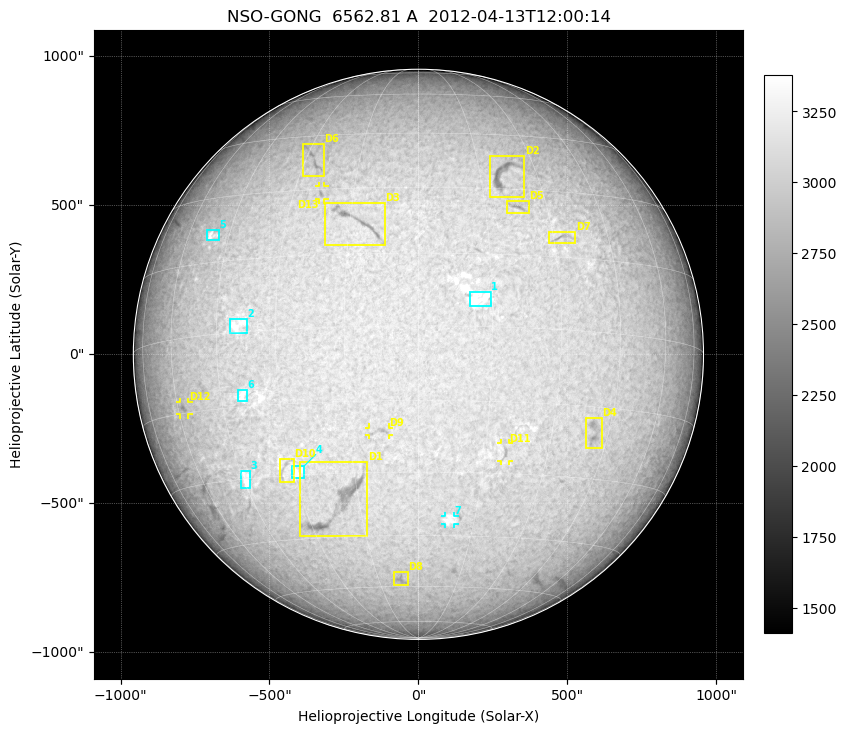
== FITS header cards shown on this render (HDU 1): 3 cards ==
TELESCOP= 'NSO-GONG'           / NSO/GONG Network
WAVELNTH=             6562.808 / [A] exact wavelength of obs
DATE-OBS= '2012-04-13T12:00:14' / Observation start date and time (UTC)

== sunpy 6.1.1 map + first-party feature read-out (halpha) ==
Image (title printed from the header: NSO-GONG  6562.81 A  2012-04-13T12:00:14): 2048 x 2048 px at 1.06 arcsec/px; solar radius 957 arcsec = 900 px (full disc in frame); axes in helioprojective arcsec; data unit not stated in the header (colour bar unlabelled)
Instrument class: HALPHA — H-alpha (6563 A) chromospheric image
Bright regions (plage): reference = the median radial profile (limb darkening/brightening removed); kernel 17 px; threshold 5 sigma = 196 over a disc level ~3025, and >= 1.075x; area >= 63 px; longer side >= 22 px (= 23 arcsec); searched inside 0.97 R_sun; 9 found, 7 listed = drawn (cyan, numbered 1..; 1 of them under ~29 arcsec drawn as corner ticks so the feature stays visible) (cap 20 boxes per figure: the strongest are kept; on H-alpha dark features outrank plage below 1.2x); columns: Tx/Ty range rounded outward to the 5 arcsec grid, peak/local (2 s.f.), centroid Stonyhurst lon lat
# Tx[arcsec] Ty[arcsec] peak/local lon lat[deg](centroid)
1 170..245 160..210 1.2 +12 +6
2 -635..-575 70..120 1.2 -39 +1
3 -595..-560 -455..-390 1.2 -44 -30
4 -425..-380 -420..-375 1.1 -29 -29
5 -715..-670 385..420 1.2 -51 +21
6 -610..-575 -160..-115 1.1 -39 -13
7 85..120 -570..-540 1.1 +8 -41
Dark features (filaments and sunspots): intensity divided by the median radial (limb-darkening) profile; local-median window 148 px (8% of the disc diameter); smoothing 5 px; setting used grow <= 0.95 with closing radius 7 px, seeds <= 0.88 or >= 162 px of the 54-px (= 57 arcsec) line detector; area >= 63 px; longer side >= 22 px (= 23 arcsec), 11 px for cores <= 0.7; searched inside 0.97 R_sun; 13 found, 13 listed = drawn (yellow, D1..; 4 of them under ~29 arcsec drawn as corner ticks so the feature stays visible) (cap 20 boxes per figure: the strongest are kept; on H-alpha dark features outrank plage below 1.2x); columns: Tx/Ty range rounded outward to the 5 arcsec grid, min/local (2 s.f., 1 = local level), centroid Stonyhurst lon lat
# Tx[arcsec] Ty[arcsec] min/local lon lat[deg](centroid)
D1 -400..-170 -610..-360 0.78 -21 -37
D2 235..355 525..670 0.79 +21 +34
D3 -315..-110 365..510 0.79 -13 +22
D4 560..615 -315..-210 0.84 +41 -20
D5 295..370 470..515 0.84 +23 +26
D6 -390..-315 595..705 0.86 -27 +38
D7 435..530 370..410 0.86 +32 +19
D8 -85..-35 -775..-730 0.89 -6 -58
D9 -165..-95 -275..-245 0.88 -8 -21
D10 -465..-415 -430..-350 0.9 -32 -28
D11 275..305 -360..-300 0.88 +20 -25
D12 -800..-770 -205..-160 0.87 -58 -14
D13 -335..-315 520..565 0.86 -23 +29
Off-limb: outside the limb everything is below the colour-scale floor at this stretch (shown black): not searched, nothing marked